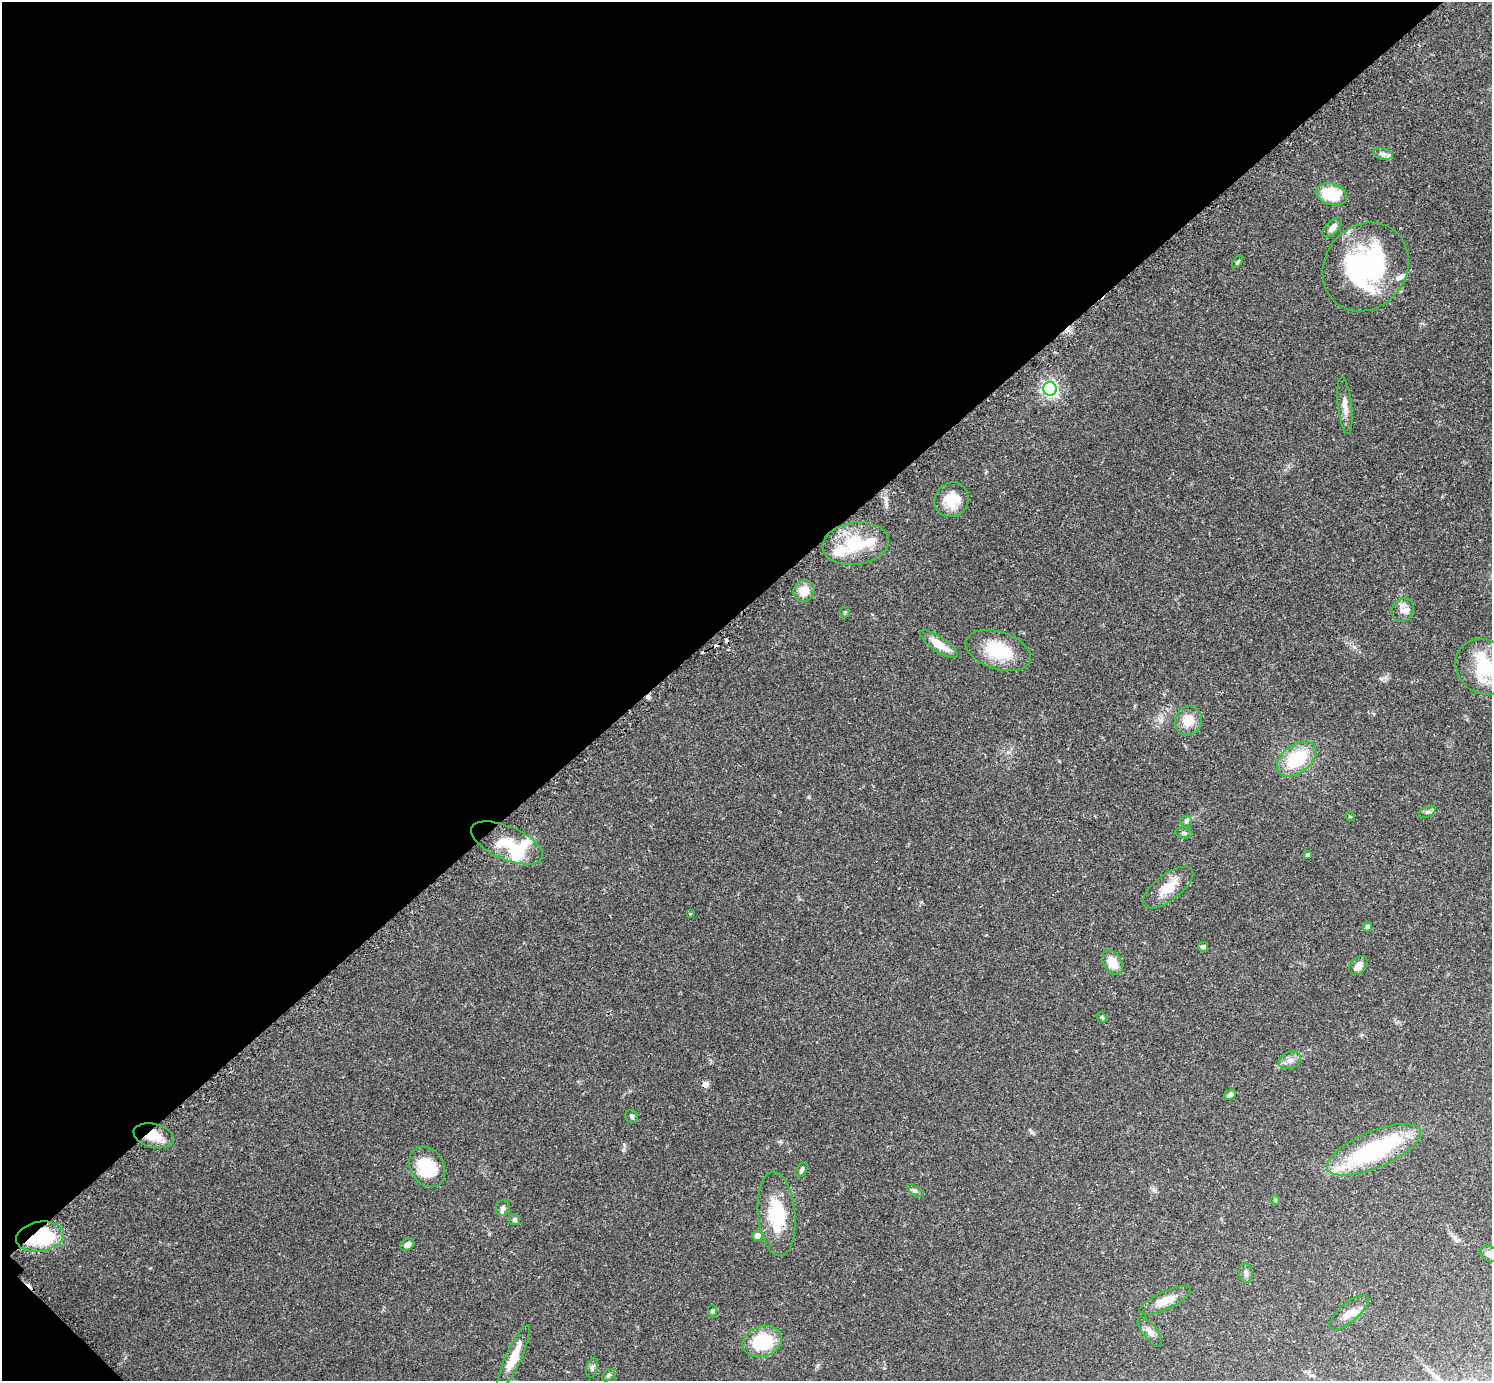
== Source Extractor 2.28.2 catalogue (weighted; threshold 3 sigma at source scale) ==
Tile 5 of 4 x 4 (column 1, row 2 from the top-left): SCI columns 29-1518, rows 2948-4326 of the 6041 x 6040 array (HDU 1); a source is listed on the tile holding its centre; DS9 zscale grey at full resolution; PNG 1494 x 1383 px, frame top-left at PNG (2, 2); each listed source drawn as its Kron ellipse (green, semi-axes under 4 px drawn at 4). Shown black and unused: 44% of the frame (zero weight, under 2 of 3 exposures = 2% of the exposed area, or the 3 px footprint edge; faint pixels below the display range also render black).
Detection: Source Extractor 2.28.2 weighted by HDU 2 'WHT'; one run over the whole footprint, this tile lists its part. Background 0.079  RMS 0.0056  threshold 0.0251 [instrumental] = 3 sigma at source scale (4.5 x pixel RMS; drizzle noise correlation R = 1.50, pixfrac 1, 0.05/0.05 arcsec/px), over >= 5 px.
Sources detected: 71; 3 inside a brighter object's white glare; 6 cosmic-ray / hot-pixel residue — neither listed nor drawn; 7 inside a brighter listed object's ellipse — not listed separately; the other 55 listed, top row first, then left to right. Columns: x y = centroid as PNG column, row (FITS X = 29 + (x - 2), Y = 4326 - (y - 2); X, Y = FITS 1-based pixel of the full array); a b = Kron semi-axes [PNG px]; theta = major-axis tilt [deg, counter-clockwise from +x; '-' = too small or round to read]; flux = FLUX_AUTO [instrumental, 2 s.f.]
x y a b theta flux
1383 154 9 5 -15 1.8
1332 194 16 10 -17 24
1332 228 12 6 44 3.8
1238 262 7 4 53 0.89
1366 267 46 41 52 93
1050 389 7 7 - 170
1345 406 28 7 -84 4.7
952 500 18 16 49 13
856 544 33 21 8 27
804 591 11 10 - 7.6
1403 610 12 10 53 4
845 612 5 5 - 0.71
939 644 22 7 -33 8.9
998 650 34 18 -18 25
1484 667 29 26 -38 29
1188 721 15 13 71 9
1297 759 22 14 38 27
1427 812 9 5 27 1.5
1350 817 5 3 - 0.48
1186 822 6 6 - 1.1
1184 833 8 5 -11 1.1
507 843 38 16 -23 18
1308 855 4 3 - 1.3
1168 888 30 13 37 12
690 914 3 3 - 0.48
1367 927 5 4 - 1.7
1203 947 5 5 - 1.6
1113 962 14 9 -57 8.8
1358 966 11 7 48 3.7
1102 1017 5 4 - 0.76
1290 1060 11 8 19 3.1
1230 1095 6 5 - 1.5
632 1116 7 6 - 1.2
154 1136 20 11 -14 10
1374 1150 50 18 23 71
427 1167 21 16 -60 25
802 1170 8 5 59 1.2
915 1191 9 4 -34 1.2
1275 1200 5 4 - 0.65
503 1208 8 7 - 1.8
777 1214 42 18 -85 28
514 1220 5 5 - 1
758 1236 5 5 - 3.8
40 1237 24 15 10 42
407 1245 8 5 32 2.2
1489 1254 10 7 -30 2.9
1246 1273 9 7 -87 1.9
1165 1301 28 9 24 7.8
712 1311 6 4 -72 0.64
1349 1313 24 9 41 5.8
1150 1332 18 7 -53 3.3
762 1342 20 15 16 26
514 1357 35 8 65 12
592 1368 10 5 75 1.4
609 1375 7 5 42 1
Overlapping masked pixels (flux is a lower limit): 5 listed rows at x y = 856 544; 154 1136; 1374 1150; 777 1214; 40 1237
Isophote crosses this tile's border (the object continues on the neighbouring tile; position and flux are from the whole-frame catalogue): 2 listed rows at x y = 1484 667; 1489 1254